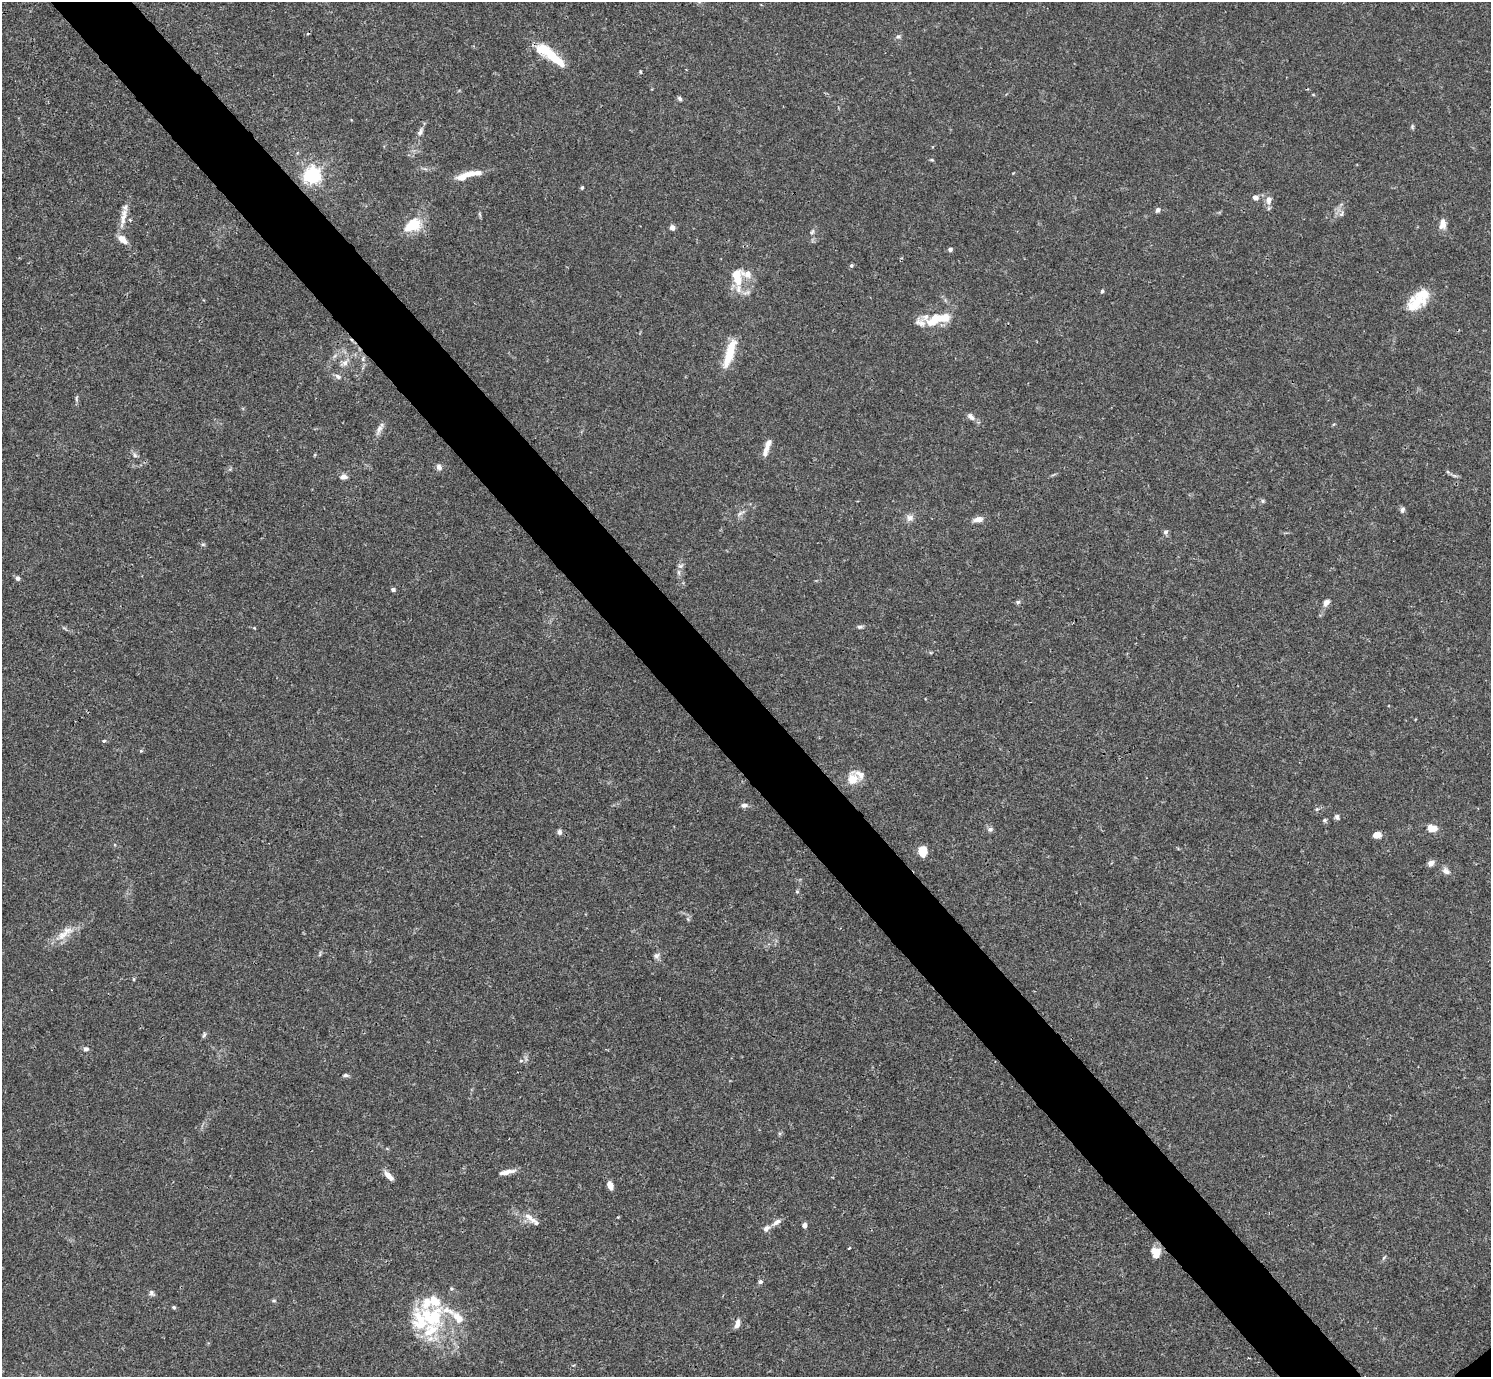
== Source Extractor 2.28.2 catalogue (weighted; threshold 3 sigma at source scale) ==
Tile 11 of 4 x 4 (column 3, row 3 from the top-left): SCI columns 2980-4468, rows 1535-2909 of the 5962 x 5959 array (HDU 1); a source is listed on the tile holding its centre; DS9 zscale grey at full resolution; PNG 1493 x 1379 px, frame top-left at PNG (2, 2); no overlay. Shown black and unused: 6% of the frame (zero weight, under 3 of 4 exposures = <1% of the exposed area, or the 3 px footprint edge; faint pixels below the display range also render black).
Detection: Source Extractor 2.28.2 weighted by HDU 2 'WHT'; one run over the whole footprint, this tile lists its part. Background 0.0164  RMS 0.0022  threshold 0.00968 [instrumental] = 3 sigma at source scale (4.5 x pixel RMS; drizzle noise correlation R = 1.50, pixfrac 1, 0.05/0.05 arcsec/px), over >= 5 px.
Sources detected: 104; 1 inside a brighter object's white glare — not listed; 18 inside a brighter listed object's ellipse — not listed separately; the other 85 listed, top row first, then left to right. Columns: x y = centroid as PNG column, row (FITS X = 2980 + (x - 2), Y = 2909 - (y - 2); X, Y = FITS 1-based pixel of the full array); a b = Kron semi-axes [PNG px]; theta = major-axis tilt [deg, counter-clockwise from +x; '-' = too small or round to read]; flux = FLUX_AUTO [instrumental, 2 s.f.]
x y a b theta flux
898 36 6 5 - 0.41
555 59 36 10 -41 5.8
640 72 5 4 - 0.23
680 99 6 5 - 0.45
1412 126 7 4 90 0.31
420 132 10 6 68 0.81
932 160 5 4 - 0.24
474 173 23 7 7 2.4
312 175 6 6 - 84
582 188 4 4 - 0.25
1255 197 6 5 - 1
1269 200 11 8 81 1.3
1158 210 6 5 - 0.62
1341 214 8 4 57 0.49
123 217 28 7 82 2.5
1443 224 12 7 86 1.8
412 225 24 16 31 5.3
672 227 6 5 - 0.91
812 232 8 4 54 0.42
950 249 6 5 - 0.49
851 265 5 4 - 0.33
737 277 24 12 -86 4.5
1102 291 5 4 - 0.28
1418 299 23 20 57 5.1
944 318 26 13 11 3.6
729 353 36 9 72 5.5
363 359 7 4 -90 0.44
344 363 11 7 33 1.1
338 377 9 6 -35 0.72
76 399 9 4 -88 0.4
971 417 12 7 -45 0.94
379 429 17 6 64 1.2
768 444 17 6 69 1.5
135 455 6 5 - 0.48
439 467 8 7 - 0.77
1448 472 6 4 -19 0.31
343 477 9 6 8 0.92
1263 501 6 5 - 0.33
1402 510 8 6 71 0.55
910 518 9 9 - 1
978 519 13 6 10 1.3
1165 532 7 5 16 0.44
680 566 8 6 1 0.52
679 573 7 4 -72 0.41
17 578 6 5 - 0.59
393 589 5 4 - 0.45
1018 602 6 5 - 0.39
1326 602 10 7 51 0.94
859 627 7 5 1 0.42
104 741 5 4 - 0.3
141 751 5 4 - 0.22
852 779 11 9 -88 3.2
744 805 8 5 5 0.75
1317 809 5 5 - 0.33
1337 817 7 6 - 0.53
1324 820 6 5 - 0.32
1432 828 10 7 -5 2.5
990 829 7 6 - 0.6
559 832 7 6 - 0.56
1377 835 7 6 - 1.8
923 851 10 8 79 3.1
1431 863 7 6 - 1.1
1446 871 11 8 -40 0.99
797 892 5 4 - 0.27
65 933 31 10 39 3.3
656 956 9 6 44 0.68
133 979 5 3 - 0.22
204 1035 9 4 64 0.39
86 1049 7 6 - 0.64
521 1061 6 4 1 0.32
345 1075 7 5 -13 0.43
506 1172 20 5 11 1.6
389 1176 12 5 -46 1.7
610 1185 9 6 -71 1.6
533 1220 18 7 -40 1.5
777 1222 12 6 30 1.1
804 1225 5 4 - 0.86
849 1248 3 2 - 0.37
1156 1252 13 10 -69 2.4
760 1282 5 5 - 0.56
151 1293 8 6 -54 0.55
274 1301 6 3 8 0.28
174 1307 5 5 - 0.32
431 1316 54 32 7 17
737 1324 12 6 73 1.1